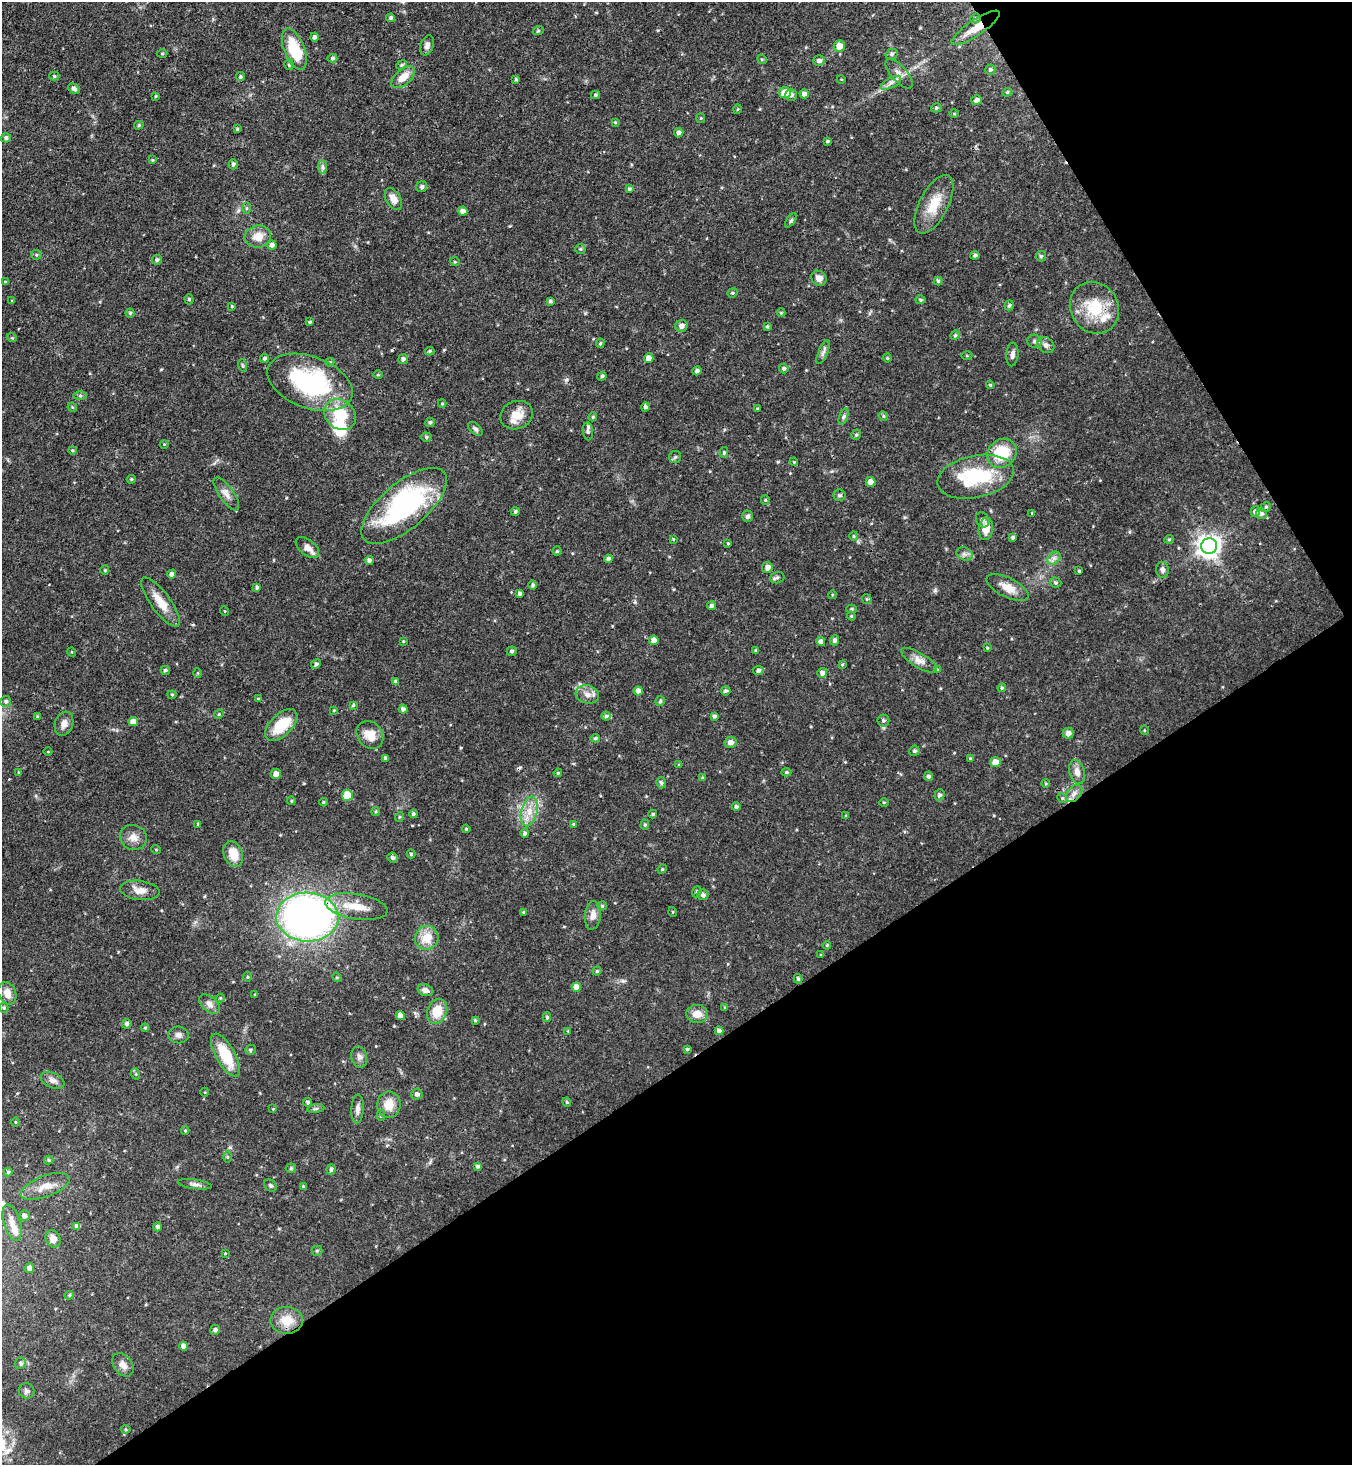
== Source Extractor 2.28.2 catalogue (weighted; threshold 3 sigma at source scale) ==
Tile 12 of 4 x 4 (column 4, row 3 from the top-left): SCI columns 4344-5693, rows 1466-2928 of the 5850 x 5857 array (HDU 1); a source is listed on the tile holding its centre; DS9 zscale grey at full resolution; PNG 1354 x 1467 px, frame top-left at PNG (2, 2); each listed source drawn as its Kron ellipse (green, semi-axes under 4 px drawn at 4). Shown black and unused: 33% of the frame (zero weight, under 3 of 4 exposures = <1% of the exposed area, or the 3 px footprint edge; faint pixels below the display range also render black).
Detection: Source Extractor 2.28.2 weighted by HDU 2 'WHT'; one run over the whole footprint, this tile lists its part. Background 0.0622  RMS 0.0035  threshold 0.0157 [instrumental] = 3 sigma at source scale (4.5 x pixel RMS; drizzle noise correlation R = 1.50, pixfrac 1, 0.05/0.05 arcsec/px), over >= 5 px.
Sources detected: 329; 2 cosmic-ray / hot-pixel residue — neither listed nor drawn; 7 inside a brighter listed object's ellipse — not listed separately; the other 320 listed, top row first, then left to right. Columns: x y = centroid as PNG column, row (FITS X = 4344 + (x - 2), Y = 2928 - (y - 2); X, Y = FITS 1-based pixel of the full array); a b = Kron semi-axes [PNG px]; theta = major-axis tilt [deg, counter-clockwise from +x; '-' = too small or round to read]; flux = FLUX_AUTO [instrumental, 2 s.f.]
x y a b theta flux
391 18 4 4 - 0.75
975 18 5 4 - 0.49
976 28 28 8 34 6.5
538 31 6 3 18 0.39
314 37 4 4 - 0.98
427 45 10 6 71 1.4
839 46 6 5 - 3.4
294 49 22 10 -68 14
162 53 5 3 - 0.34
892 54 6 5 - 0.77
332 58 5 4 - 0.65
762 59 5 4 - 0.44
819 61 6 5 - 1.3
289 65 5 4 - 0.6
402 65 6 4 23 0.55
990 70 5 5 - 0.68
899 74 18 8 -49 2.3
54 76 5 4 - 0.51
240 77 5 4 - 0.65
403 77 14 7 41 4.6
516 79 4 3 - 0.43
841 79 4 3 - 0.27
891 83 11 5 28 1.5
74 89 6 4 -35 0.92
1007 92 5 4 - 0.47
785 93 6 5 - 5.1
804 94 4 4 - 1.9
595 95 4 4 - 0.54
791 95 6 6 - 1.2
156 96 4 3 - 0.4
976 100 5 4 - 1.4
936 108 5 4 - 0.57
738 109 5 3 - 0.31
954 114 5 3 - 0.34
701 118 5 4 - 0.4
615 122 3 3 - 0.38
139 125 5 4 - 0.54
237 129 4 3 - 0.44
679 133 4 4 - 1.2
6 138 5 4 - 0.8
827 141 4 3 - 0.57
152 160 4 3 - 0.37
233 164 5 4 - 0.82
323 167 7 4 -89 0.79
422 187 6 5 - 0.87
629 189 4 4 - 0.58
393 199 12 7 -60 2.9
934 204 32 14 63 8.4
247 208 6 4 -90 0.45
463 211 5 4 - 2
791 220 8 4 55 0.57
258 236 13 11 9 4.4
272 245 5 5 - 1.4
580 249 5 4 - 0.49
36 255 5 5 - 0.45
975 255 4 4 - 0.76
1041 256 5 5 - 0.61
157 260 5 5 - 0.7
455 262 5 3 - 0.34
819 278 8 7 - 2.1
938 281 4 4 - 0.54
5 282 4 4 - 0.4
733 293 5 4 - 0.5
189 299 5 4 - 0.53
920 300 5 4 - 0.51
12 301 4 3 - 0.3
550 301 4 3 - 0.65
1009 305 5 4 - 0.69
232 306 4 3 - 0.38
1094 308 27 23 -57 14
130 313 4 4 - 0.48
781 313 4 4 - 0.36
310 322 4 3 - 0.47
681 326 6 6 - 1.5
767 326 4 3 - 0.4
955 335 5 4 - 0.46
12 338 5 3 - 0.34
1035 341 7 6 - 0.99
600 343 5 4 - 0.47
1046 345 9 7 -38 1.6
430 351 4 3 - 0.53
823 352 13 4 66 1.2
1012 354 12 6 85 1.4
967 356 5 3 - 0.35
265 358 4 4 - 0.73
649 358 5 4 - 3
887 358 4 4 - 0.35
403 359 5 5 - 1.1
330 362 4 4 - 0.37
242 365 6 4 -71 0.5
784 368 5 4 - 0.77
697 371 5 4 - 0.98
378 375 4 3 - 0.34
602 376 5 4 - 0.66
310 382 44 26 -20 46
990 385 4 4 - 0.4
80 396 6 4 0 0.54
442 404 4 4 - 0.41
72 407 5 4 - 0.43
645 407 4 4 - 0.85
757 409 4 3 - 0.43
340 415 17 14 -41 12
517 415 17 14 23 5.3
883 416 5 4 - 0.51
593 417 4 3 - 0.45
843 417 8 3 71 0.77
430 422 5 4 - 0.64
475 429 9 5 -41 1
588 431 9 5 -84 0.7
856 435 5 4 - 0.61
426 437 5 4 - 0.57
164 444 4 3 - 0.27
72 450 4 4 - 0.45
724 452 5 4 - 0.59
1002 453 15 13 41 14
675 457 6 6 - 0.9
794 462 4 3 - 0.35
976 477 39 21 12 25
131 479 4 3 - 0.41
870 482 5 5 - 1.8
226 494 19 7 -55 2.5
839 495 6 5 - 0.71
765 500 4 4 - 0.44
404 506 52 23 40 57
1266 507 5 4 - 0.51
515 511 4 4 - 0.68
1255 512 5 5 - 1.4
1032 513 4 4 - 0.29
1261 514 5 5 - 0.95
748 516 6 5 - 0.99
983 520 8 6 -63 0.96
986 529 11 7 83 4.1
854 536 4 4 - 0.42
1013 537 4 3 - 0.64
673 539 3 3 - 0.31
1169 539 4 4 - 0.43
728 543 4 3 - 0.4
1209 546 8 7 - 260
307 547 14 7 -38 2.7
557 551 4 4 - 0.48
964 554 8 6 -20 1.2
1054 558 7 5 45 1.2
608 559 4 4 - 1.2
369 560 4 4 - 1
767 567 6 5 - 1.8
105 570 4 4 - 0.38
1162 570 8 6 -84 1.3
1079 571 3 3 - 0.45
172 574 4 4 - 1.1
777 577 7 5 16 0.9
1056 583 6 5 - 0.66
533 585 5 4 - 0.75
257 587 3 3 - 0.8
1007 587 23 9 -27 4.5
520 594 3 3 - 0.82
832 595 4 3 - 0.33
867 599 5 4 - 0.4
161 602 29 9 -53 6.1
711 606 4 4 - 0.92
851 609 5 4 - 0.63
224 611 5 3 - 0.29
851 616 4 4 - 0.41
654 640 5 4 - 3
835 640 5 4 - 1
403 641 4 3 - 0.28
821 642 4 4 - 1.3
987 648 3 3 - 0.33
756 650 4 3 - 0.55
512 651 5 4 - 0.73
72 652 4 3 - 0.28
919 660 20 7 -31 2.7
316 664 5 4 - 0.92
842 664 4 4 - 0.38
937 669 4 3 - 0.39
165 670 5 4 - 0.65
758 670 5 4 - 1
198 673 5 3 - 0.29
822 673 5 5 - 1.4
396 682 4 3 - 0.94
1002 688 4 4 - 0.43
638 691 4 4 - 1.9
726 691 5 4 - 0.74
587 694 12 9 -14 2.5
172 695 4 4 - 0.43
258 699 4 4 - 0.37
6 701 5 5 - 0.78
660 701 5 5 - 0.65
353 705 4 3 - 0.44
403 709 4 4 - 1.1
334 710 4 4 - 0.37
219 714 5 4 - 0.34
606 716 4 4 - 0.65
714 716 4 3 - 0.79
37 717 4 3 - 0.53
883 721 6 6 - 0.77
133 722 5 4 - 3.2
64 724 12 9 70 2.3
281 725 20 10 45 11
1144 730 5 3 - 0.32
1068 733 5 5 - 1.6
370 735 15 12 -52 4.9
595 738 5 4 - 0.56
730 742 6 5 - 1.9
914 751 5 5 - 0.69
48 752 4 3 - 0.26
386 758 4 4 - 0.82
970 758 4 3 - 0.41
995 762 5 5 - 3.2
679 765 4 3 - 0.34
19 772 4 3 - 0.33
786 772 5 4 - 0.51
1077 772 12 7 -76 2.4
558 773 4 3 - 0.4
276 774 5 5 - 2.1
929 776 4 4 - 0.82
703 778 4 3 - 0.57
661 783 5 5 - 0.71
1045 783 4 3 - 0.33
1074 793 10 6 50 1.7
347 795 5 5 - 10
939 795 6 5 - 0.89
1062 798 5 4 - 0.45
291 801 4 4 - 0.38
323 802 4 4 - 0.38
884 802 4 3 - 0.32
736 807 4 4 - 0.85
529 811 15 8 76 4.1
376 812 4 4 - 0.45
413 814 4 3 - 0.73
653 814 4 3 - 0.49
846 816 4 3 - 0.43
399 817 5 3 - 0.33
198 824 4 3 - 0.31
573 824 4 3 - 0.32
645 825 5 4 - 0.5
466 829 4 3 - 0.37
525 833 5 4 - 0.84
133 837 14 12 -22 3.1
156 849 5 3 - 0.28
233 854 13 9 -69 5.6
411 854 4 4 - 0.5
392 858 5 4 - 0.94
662 869 5 4 - 0.45
140 890 20 9 -7 3.5
697 892 6 4 68 0.58
703 895 5 5 - 1.1
602 906 4 4 - 0.58
356 907 31 12 -9 8.5
523 912 4 3 - 0.35
673 912 5 3 - 0.32
593 915 14 8 84 2.4
307 917 31 24 -1 220
427 938 12 11 - 5.9
827 945 4 4 - 0.38
821 955 4 3 - 0.29
597 971 4 4 - 0.47
247 977 5 3 - 0.36
337 977 5 4 - 0.46
798 979 5 3 - 0.53
576 987 5 4 - 3.3
425 990 8 5 -20 1.8
7 993 11 8 -68 3.3
255 995 3 3 - 0.32
220 998 4 4 - 0.34
210 1004 12 7 -41 1.8
4 1008 5 4 - 0.59
725 1008 4 3 - 0.41
437 1011 13 9 68 7.3
697 1014 11 9 -5 3.7
400 1015 4 4 - 2.5
547 1017 4 3 - 0.7
475 1020 4 4 - 0.47
127 1024 5 4 - 0.87
145 1028 4 4 - 0.37
568 1031 4 4 - 0.29
719 1031 4 4 - 1.2
179 1035 10 8 -7 1.5
687 1049 4 4 - 0.44
250 1050 5 5 - 0.63
225 1055 24 9 -61 12
359 1057 10 8 -78 1.5
136 1074 6 4 -72 0.47
53 1080 12 7 -25 1.8
205 1092 4 3 - 0.25
417 1094 5 5 - 1.2
308 1102 4 4 - 0.83
567 1102 4 3 - 0.45
389 1105 13 11 89 5.2
273 1109 4 4 - 0.28
316 1109 8 4 9 0.72
357 1109 14 6 87 1.7
381 1116 5 4 - 0.52
15 1122 5 3 - 0.34
185 1131 4 4 - 0.45
227 1157 6 4 -89 0.46
49 1160 5 4 - 0.51
477 1166 4 4 - 0.73
291 1168 5 5 - 0.46
331 1170 5 4 - 0.78
8 1172 4 4 - 0.59
195 1184 17 4 -8 1.3
270 1185 7 5 -46 0.7
45 1186 26 10 21 5.1
303 1187 4 3 - 0.51
24 1216 5 5 - 1.5
12 1222 18 8 -74 3.5
77 1226 4 4 - 1.3
158 1227 4 4 - 1.1
53 1239 9 7 -64 2.2
317 1251 5 5 - 0.47
225 1253 4 3 - 0.26
29 1268 5 5 - 1.4
69 1295 5 4 - 0.46
287 1320 16 13 2 6.3
215 1330 5 5 - 1
184 1346 4 4 - 2.1
21 1363 5 5 - 0.82
123 1365 13 9 -51 2.5
26 1391 8 7 - 1.1
126 1429 4 4 - 0.46
Overlapping masked pixels (flux is a lower limit): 3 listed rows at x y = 975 18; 976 28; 307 917